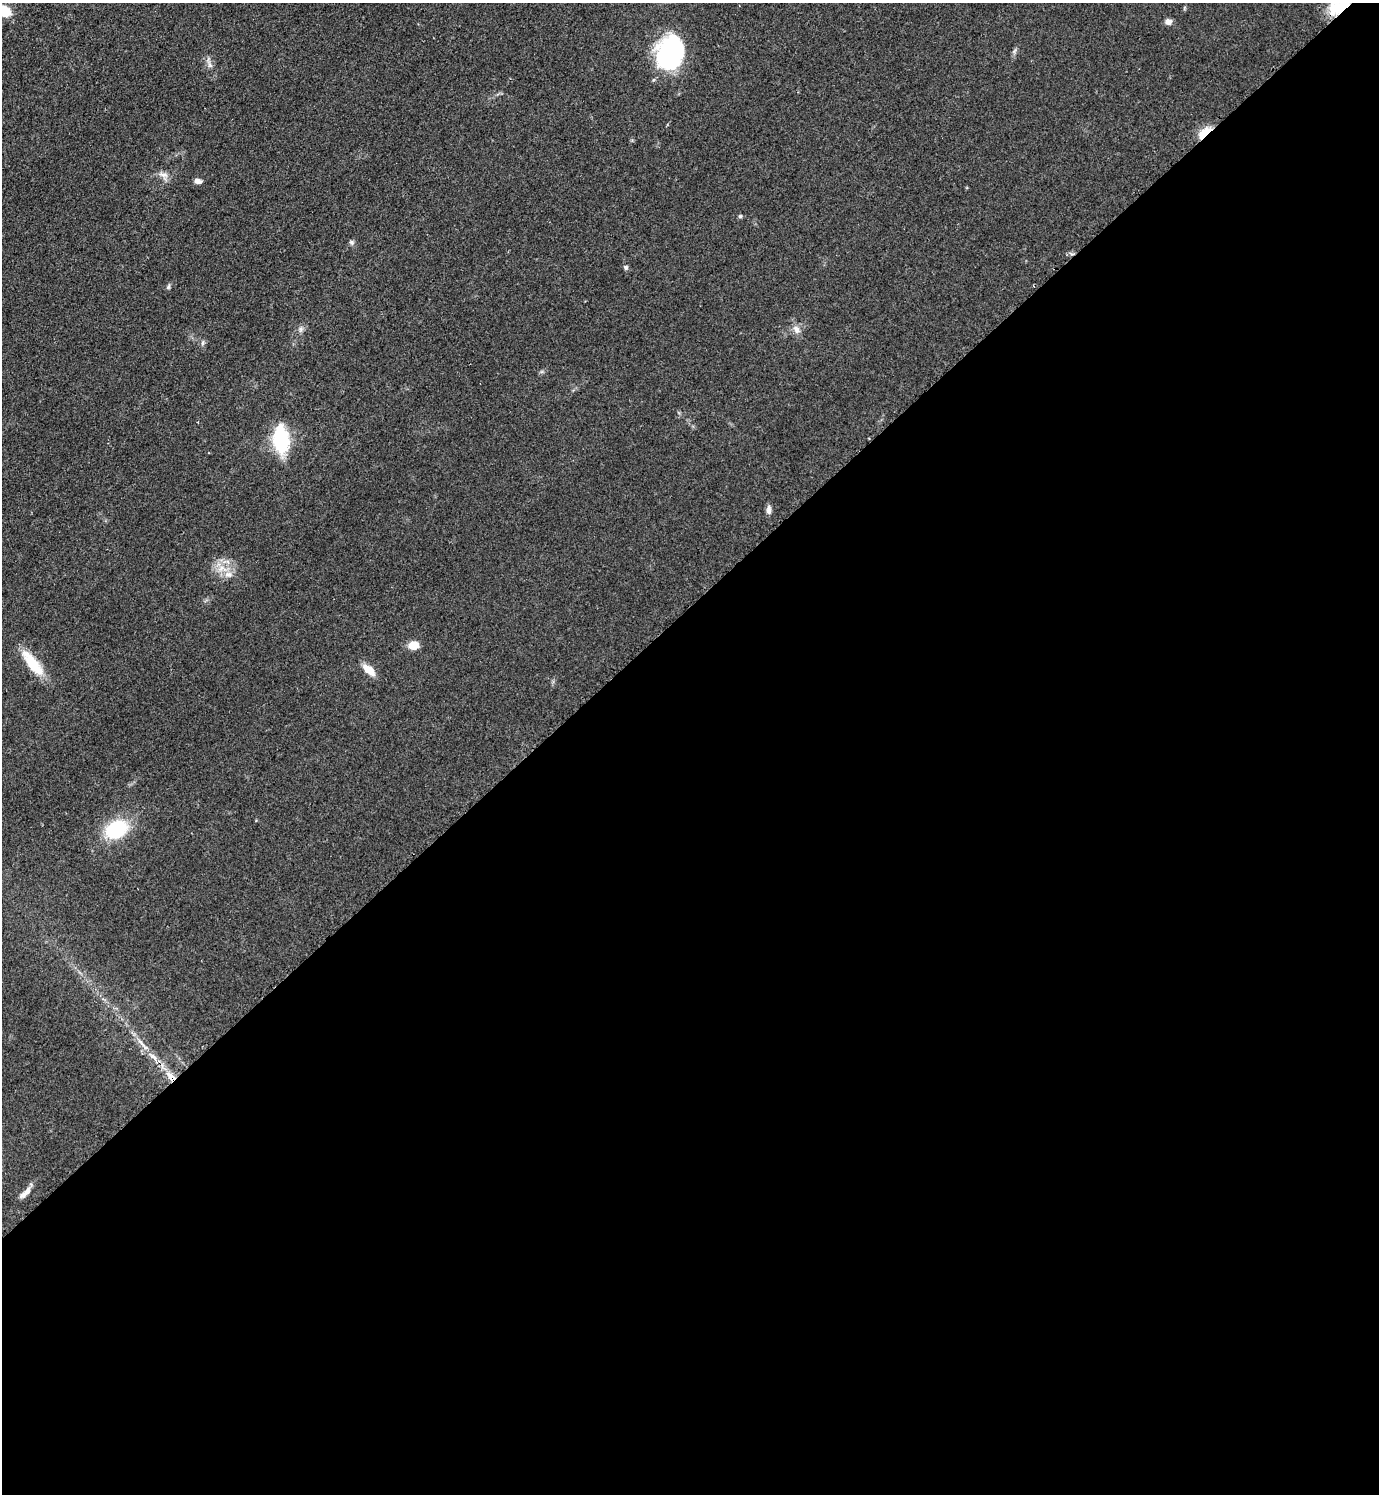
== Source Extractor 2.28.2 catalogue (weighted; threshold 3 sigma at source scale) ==
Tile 15 of 4 x 4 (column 3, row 4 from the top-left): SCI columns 3067-4443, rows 7-1498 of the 5988 x 5990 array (HDU 1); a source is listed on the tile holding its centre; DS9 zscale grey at full resolution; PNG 1381 x 1496 px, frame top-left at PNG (2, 3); no overlay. Shown black and unused: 59% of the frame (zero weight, under 2 of 3 exposures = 1% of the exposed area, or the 3 px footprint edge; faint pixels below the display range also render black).
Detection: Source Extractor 2.28.2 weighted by HDU 2 'WHT'; one run over the whole footprint, this tile lists its part. Background 0.0801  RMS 0.0074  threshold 0.0331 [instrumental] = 3 sigma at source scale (4.5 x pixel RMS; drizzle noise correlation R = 1.50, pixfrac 1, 0.05/0.05 arcsec/px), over >= 5 px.
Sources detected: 29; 2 inside a brighter object's white glare — not listed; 2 inside a brighter listed object's ellipse — not listed separately; the other 25 listed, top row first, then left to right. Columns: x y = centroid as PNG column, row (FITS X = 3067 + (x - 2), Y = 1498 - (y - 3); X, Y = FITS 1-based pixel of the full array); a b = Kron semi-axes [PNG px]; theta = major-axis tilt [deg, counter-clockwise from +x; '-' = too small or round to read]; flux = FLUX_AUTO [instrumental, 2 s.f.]
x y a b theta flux
1338 5 29 17 37 29
3 11 17 11 -16 19
1168 22 7 6 - 4.2
670 50 30 28 -24 86
210 65 9 6 -60 2.7
1204 133 19 8 43 12
163 175 15 10 -30 5.3
198 181 9 6 -5 3.5
740 216 5 5 - 1.1
352 242 7 6 - 1.7
626 267 5 5 - 2
168 287 8 5 71 1.4
301 329 9 6 62 2.5
796 330 12 8 -60 4.6
203 343 8 5 86 1.8
281 440 31 16 -86 47
769 510 11 6 -90 3.1
222 569 16 10 -5 9.8
413 645 10 8 5 9.8
33 664 35 11 -52 24
369 670 14 7 -41 11
116 829 24 18 28 48
142 1044 27 5 -49 7.8
171 1077 13 7 -51 9
25 1193 19 6 43 5.4
Overlapping masked pixels (flux is a lower limit): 3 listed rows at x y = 1338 5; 1204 133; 171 1077
Isophote crosses this tile's border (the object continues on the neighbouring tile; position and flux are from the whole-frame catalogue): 2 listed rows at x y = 1338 5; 3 11